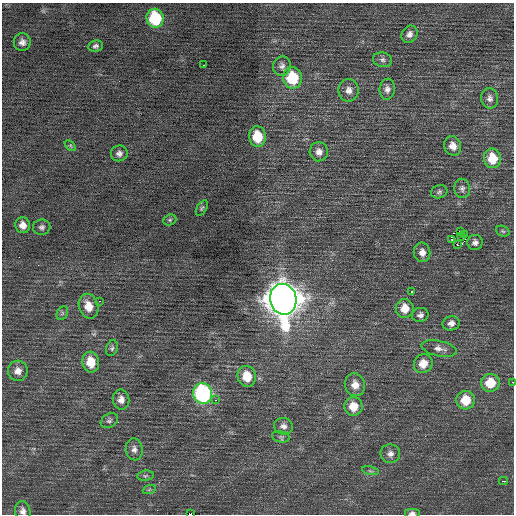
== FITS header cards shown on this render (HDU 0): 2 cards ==
NAXIS1  =                  512 / Axis length
NAXIS2  =                  512 / Axis length

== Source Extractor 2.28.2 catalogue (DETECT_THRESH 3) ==
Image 512 x 512 px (HDU 0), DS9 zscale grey, 1 PNG px = 1 image px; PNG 516 x 516 px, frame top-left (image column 1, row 512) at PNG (2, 3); each listed source drawn as its Kron ellipse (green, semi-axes under 4 px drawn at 4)
Background 0.166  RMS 0.73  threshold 2.19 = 3 sigma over >= 5 px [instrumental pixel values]
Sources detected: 65; all 65 listed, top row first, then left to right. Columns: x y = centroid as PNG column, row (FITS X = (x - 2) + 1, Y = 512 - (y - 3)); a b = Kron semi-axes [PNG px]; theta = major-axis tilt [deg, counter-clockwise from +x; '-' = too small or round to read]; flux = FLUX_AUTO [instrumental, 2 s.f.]
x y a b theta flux
155 18 9 8 - 3100
410 34 9 7 58 240
22 42 9 8 - 260
96 46 7 6 - 140
382 60 9 7 -11 170
203 65 2 2 - 170
282 66 10 9 - 220
292 78 10 9 - 2200
387 89 10 8 84 240
349 90 11 10 - 330
490 98 10 8 -80 210
257 136 10 8 -83 1400
70 146 6 4 -45 70
453 146 10 8 -70 390
319 152 9 9 - 300
119 153 8 8 - 190
492 158 10 8 -80 1100
462 188 9 8 - 190
439 192 8 6 19 130
202 208 8 5 59 80
170 220 7 5 21 83
23 225 8 7 - 360
42 227 8 7 - 160
460 231 3 2 - 1300
503 231 7 5 -22 88
465 235 3 2 - 320
461 236 4 4 - 52
451 239 3 2 - 740
475 242 7 7 - 200
458 245 3 3 - 310
422 252 10 8 -83 320
411 291 3 3 - 520
283 299 15 13 -78 110000
99 301 3 2 - 190
88 306 12 9 -73 690
405 309 9 9 - 730
62 313 7 5 61 94
420 315 8 7 - 180
451 323 9 7 15 260
112 348 8 5 72 110
439 349 18 7 -12 300
91 362 10 8 -82 1000
423 364 10 9 - 650
18 371 10 10 - 360
247 376 10 9 - 1000
512 382 2 2 - 290
490 383 9 9 - 1200
355 385 11 10 - 480
203 393 10 9 - 8300
121 400 10 8 -84 320
216 400 4 3 - 59
466 400 9 9 - 1100
353 406 9 9 - 830
109 421 9 6 31 140
283 426 9 8 - 250
281 437 9 5 -11 110
134 449 11 8 -82 250
390 454 9 9 - 250
370 471 8 3 -13 75
145 476 8 5 7 100
503 481 4 2 - 270
149 490 7 4 20 83
23 511 10 7 -78 240
412 513 8 5 0 140
190 514 4 2 - 2700
At the frame edge (FLAGS 8, measured only in part): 4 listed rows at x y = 512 382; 23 511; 412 513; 190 514